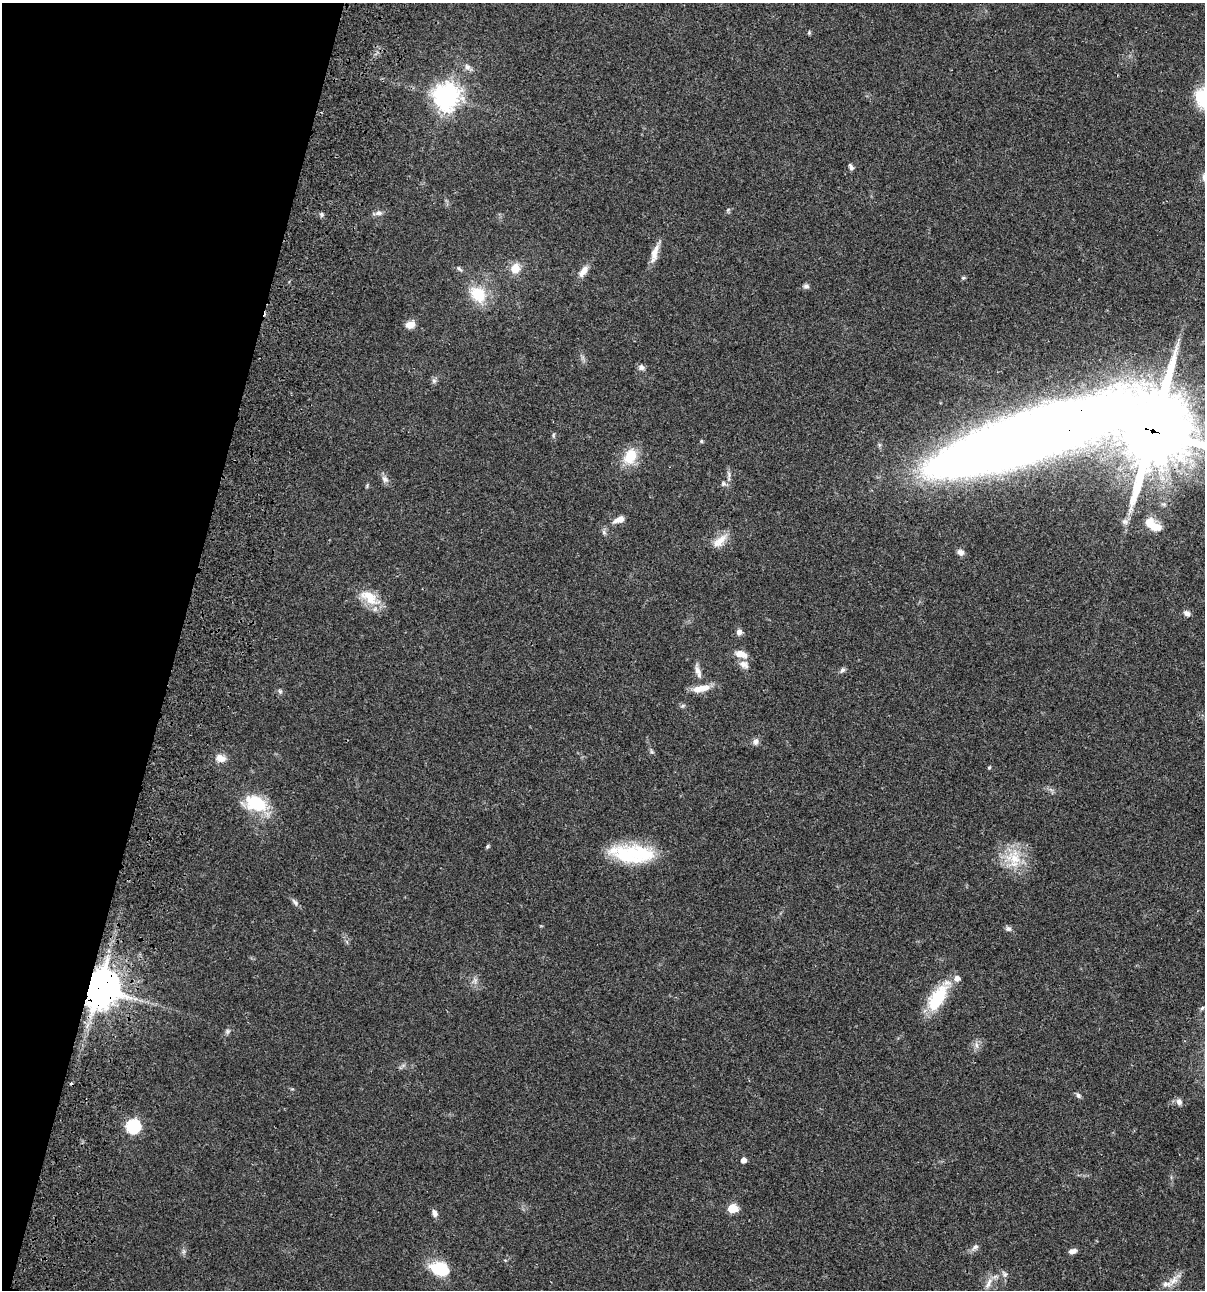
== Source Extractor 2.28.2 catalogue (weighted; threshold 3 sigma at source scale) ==
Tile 9 of 4 x 4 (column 1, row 3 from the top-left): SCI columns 234-1436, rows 1408-2695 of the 5404 x 5390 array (HDU 1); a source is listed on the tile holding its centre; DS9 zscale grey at full resolution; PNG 1207 x 1292 px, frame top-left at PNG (2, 3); no overlay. Shown black and unused: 15% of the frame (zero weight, under 3 of 4 exposures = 9% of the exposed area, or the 3 px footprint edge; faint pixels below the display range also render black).
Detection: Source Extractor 2.28.2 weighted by HDU 2 'WHT'; one run over the whole footprint, this tile lists its part. Background 0.0472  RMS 0.0054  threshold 0.0242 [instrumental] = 3 sigma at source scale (4.5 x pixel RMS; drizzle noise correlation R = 1.50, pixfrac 1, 0.05/0.05 arcsec/px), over >= 5 px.
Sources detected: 74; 3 inside a brighter object's white glare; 1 cosmic-ray / hot-pixel residue — not listed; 4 inside a brighter listed object's ellipse — not listed separately; the other 66 listed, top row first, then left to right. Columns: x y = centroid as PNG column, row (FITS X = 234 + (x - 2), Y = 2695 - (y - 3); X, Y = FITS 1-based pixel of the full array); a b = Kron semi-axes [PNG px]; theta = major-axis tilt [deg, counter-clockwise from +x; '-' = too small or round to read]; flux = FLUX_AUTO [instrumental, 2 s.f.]
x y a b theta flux
809 32 5 5 - 0.62
467 67 10 7 -50 2
446 97 9 8 - 520
1204 98 19 17 -50 29
851 167 8 4 -63 1.5
379 213 9 7 -1 2
321 214 7 5 -84 0.97
655 254 27 8 74 5.3
515 268 11 10 - 6.3
459 269 9 4 -47 0.99
583 271 17 8 56 4.1
963 278 5 5 - 0.66
806 286 7 6 - 1.4
478 294 22 17 -42 15
410 325 11 8 3 4.2
641 367 9 7 -64 1.6
434 381 6 6 - 1.3
1153 431 20 19 - 5600
553 435 6 4 89 0.72
1025 437 205 38 17 1300
701 441 5 4 - 0.68
630 457 22 16 63 11
385 479 10 8 -59 2.2
723 483 6 6 - 1.2
619 520 14 7 22 3.5
1125 522 8 7 - 1.7
1154 527 15 10 -13 7.3
604 532 7 5 -47 1.2
720 540 22 11 47 6.1
960 552 9 7 -30 2.2
369 597 30 14 -35 11
1187 613 8 6 -39 2
739 632 7 6 - 2.1
741 654 15 8 -17 4.8
744 664 14 8 -26 3.1
842 670 8 6 58 1.3
698 672 19 6 -70 3.1
698 689 18 9 10 5.5
280 691 6 5 - 0.95
756 741 9 7 82 1.8
652 752 6 4 -18 0.78
220 758 13 9 -19 4.1
989 767 5 3 - 0.5
259 804 31 19 -12 20
488 846 5 4 - 0.85
637 853 43 23 -4 31
1014 858 27 22 -78 16
295 902 11 5 -50 1.5
1008 929 8 7 - 1.4
99 988 12 11 - 1400
937 998 37 16 59 21
1202 1008 7 4 45 0.75
228 1031 7 4 -90 1
976 1045 9 4 -81 1.5
1078 1095 8 6 -58 1.2
1179 1102 9 7 -67 2
133 1126 7 7 - 70
743 1160 5 4 - 2.9
732 1208 6 5 - 17
434 1213 9 6 -64 2.1
975 1247 10 6 40 1.8
1072 1251 9 5 15 2.1
440 1269 14 10 -13 26
1005 1274 10 6 -66 1.5
1174 1280 15 9 56 4.3
988 1283 18 5 65 3.1
Overlapping masked pixels (flux is a lower limit): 3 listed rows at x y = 1153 431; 1025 437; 99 988
Isophote crosses this tile's border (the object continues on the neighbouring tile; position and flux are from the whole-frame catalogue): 3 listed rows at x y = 1204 98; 1153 431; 1025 437